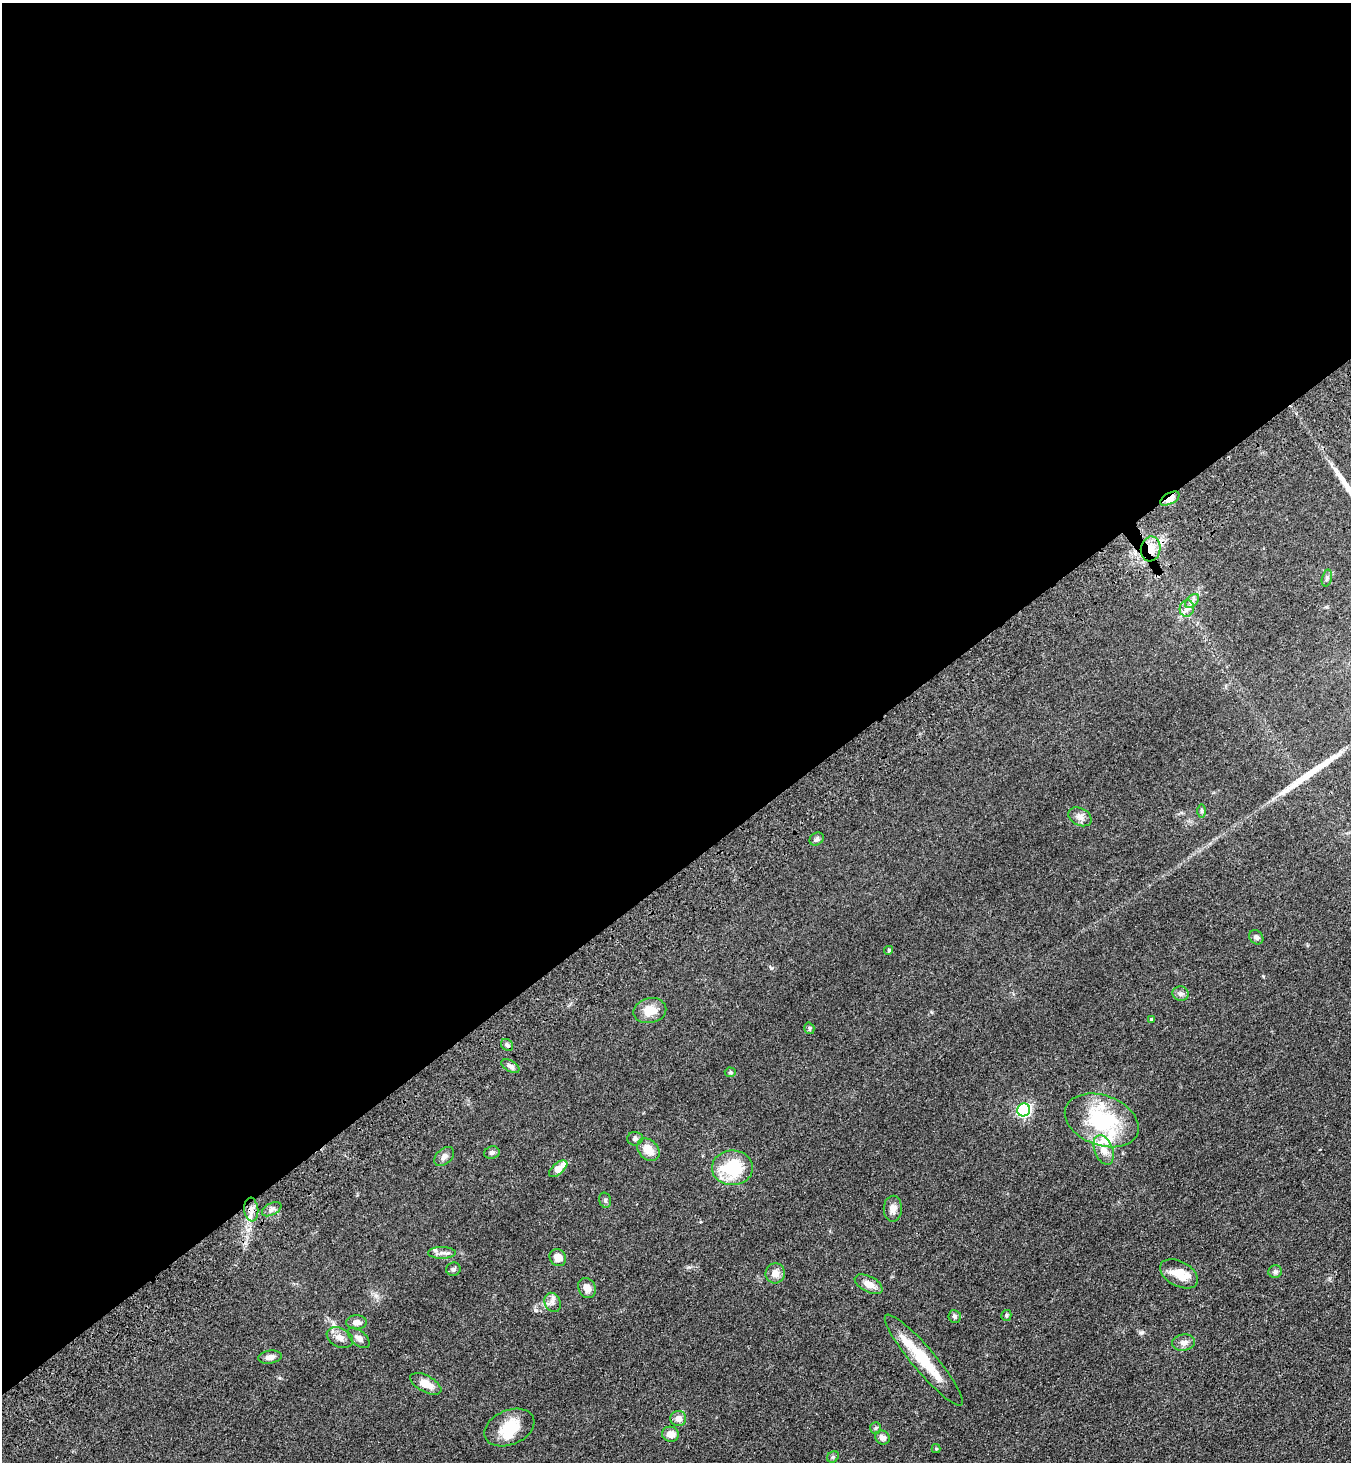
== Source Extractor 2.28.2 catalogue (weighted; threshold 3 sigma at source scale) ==
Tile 2 of 4 x 4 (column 2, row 1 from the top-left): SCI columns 1720-3068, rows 4485-5944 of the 6001 x 6046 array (HDU 1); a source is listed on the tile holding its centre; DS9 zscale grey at full resolution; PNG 1353 x 1464 px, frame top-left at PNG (2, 3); each listed source drawn as its Kron ellipse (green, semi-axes under 4 px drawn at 4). Shown black and unused: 60% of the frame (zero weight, under 3 of 4 exposures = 6% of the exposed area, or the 3 px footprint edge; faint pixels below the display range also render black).
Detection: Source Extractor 2.28.2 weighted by HDU 2 'WHT'; one run over the whole footprint, this tile lists its part. Background 0.0589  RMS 0.006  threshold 0.0272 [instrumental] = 3 sigma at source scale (4.5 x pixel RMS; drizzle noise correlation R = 1.50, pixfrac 1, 0.05/0.05 arcsec/px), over >= 5 px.
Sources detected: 59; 1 inside a brighter object's white glare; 1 long thin detection or spike segment (spike, bleed or trail) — neither listed nor drawn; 2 inside a brighter listed object's ellipse — not listed separately; the other 55 listed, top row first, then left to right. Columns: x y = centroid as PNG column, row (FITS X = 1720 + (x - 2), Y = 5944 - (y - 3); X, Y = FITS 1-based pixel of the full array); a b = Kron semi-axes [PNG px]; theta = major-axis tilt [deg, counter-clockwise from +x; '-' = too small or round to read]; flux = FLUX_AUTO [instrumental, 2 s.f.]
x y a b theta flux
1170 498 11 5 30 8.6
1151 549 12 10 81 7.5
1327 578 8 5 76 1.4
1192 601 8 5 45 1.8
1187 608 8 7 - 2.6
1201 811 6 4 -90 0.87
1080 817 12 8 -28 3.4
817 839 7 6 - 1.5
1256 937 8 6 -46 1.6
889 950 5 4 - 1.1
1180 994 8 7 - 1.9
650 1011 17 12 12 9.1
1151 1019 4 3 - 1.6
809 1028 6 5 - 1.1
507 1045 7 5 -42 1.3
510 1066 10 5 -29 2.4
730 1072 5 5 - 0.84
1024 1110 6 6 - 96
1102 1120 38 25 -20 48
635 1139 8 7 - 1.5
648 1150 12 9 -46 7.1
1104 1150 15 9 -69 5.6
492 1153 8 6 14 1.6
444 1156 11 7 44 2.3
732 1168 20 17 1 31
558 1169 11 5 40 7.9
605 1200 8 5 -75 1.2
272 1209 10 6 27 2.2
893 1209 13 9 88 3.7
251 1210 12 7 -84 3.4
442 1253 14 6 0 2.9
558 1258 9 7 -51 5.1
453 1269 7 6 - 1.2
1275 1272 7 6 - 1.5
775 1273 10 9 - 4.8
1179 1274 20 12 -29 10
869 1284 15 7 -28 5.1
587 1288 10 8 -63 4.3
553 1302 10 8 -63 2.5
1006 1315 5 5 - 0.94
955 1317 6 6 - 1.2
356 1322 10 7 0 2.7
340 1338 14 9 -25 4
359 1338 13 7 -41 2.6
1184 1342 11 8 9 3.1
270 1357 12 6 8 2.6
924 1360 58 11 -50 26
426 1384 17 8 -28 6.6
678 1419 8 7 - 4
509 1427 26 17 23 17
875 1428 6 5 - 0.89
670 1434 8 7 - 4.7
882 1438 7 6 - 2.5
936 1449 4 4 - 0.76
833 1457 6 5 - 0.91
Overlapping masked pixels (flux is a lower limit): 2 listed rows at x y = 1170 498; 1151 549
Unlisted compact peaks at least as high as the median listed source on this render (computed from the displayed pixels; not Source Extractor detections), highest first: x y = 535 1310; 771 968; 1142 1332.